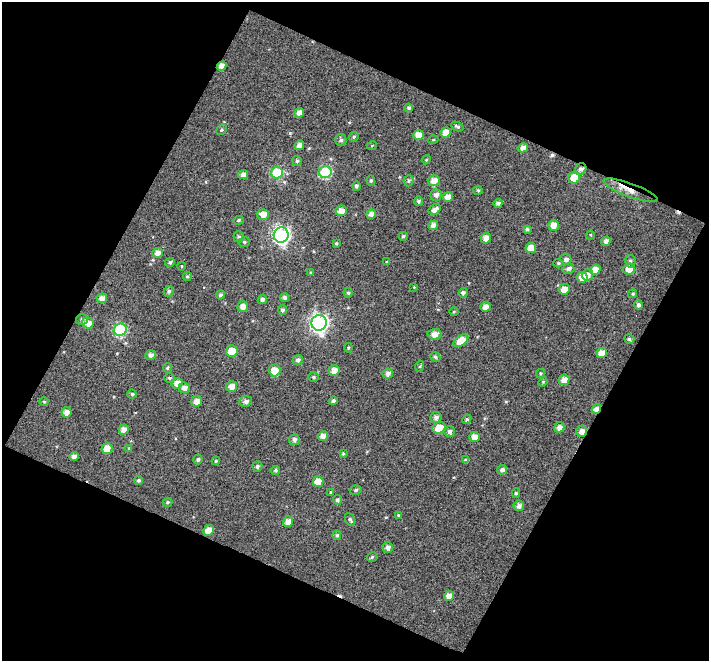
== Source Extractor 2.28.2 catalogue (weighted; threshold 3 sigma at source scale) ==
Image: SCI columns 1-707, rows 33-691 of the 707 x 718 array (HDU 1 of 3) = the unmasked area's bounding box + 8 px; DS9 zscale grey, full resolution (1 PNG px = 1 image px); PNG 711 x 663 px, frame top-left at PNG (2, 2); each listed source drawn as its Kron ellipse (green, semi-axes under 4 px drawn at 4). Shown black and unused: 46% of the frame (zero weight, under 5 of 10 exposures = <1% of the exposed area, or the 3 px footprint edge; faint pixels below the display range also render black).
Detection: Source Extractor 2.28.2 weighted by HDU 2 'WHT'. Background 0.0172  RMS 0.075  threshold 0.307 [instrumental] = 3 sigma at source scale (4.09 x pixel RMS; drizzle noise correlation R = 1.36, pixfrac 0.8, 0.0396/0.0396 arcsec/px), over >= 5 px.
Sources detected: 149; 3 cosmic-ray / hot-pixel residue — neither listed nor drawn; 1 inside a brighter listed object's ellipse — not listed separately; the other 145 listed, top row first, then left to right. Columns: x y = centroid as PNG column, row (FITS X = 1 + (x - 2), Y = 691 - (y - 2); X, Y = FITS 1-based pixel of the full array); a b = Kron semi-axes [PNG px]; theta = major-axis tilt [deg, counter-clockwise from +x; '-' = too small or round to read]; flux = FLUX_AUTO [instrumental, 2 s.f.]
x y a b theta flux
221 66 5 4 - 46
409 108 4 4 - 15
299 113 5 4 - 39
457 127 6 3 -27 12
222 130 6 4 45 9.6
446 133 5 5 - 65
418 135 5 5 - 65
354 137 5 4 - 9.1
341 140 6 5 - 18
433 140 5 3 - 5.8
299 145 5 4 - 38
372 145 5 3 - 5.6
523 148 5 4 - 38
426 160 4 3 - 6.8
297 161 5 4 - 11
581 169 6 5 - 25
325 172 6 6 - 530
277 173 6 6 - 390
243 175 5 4 - 32
574 178 6 5 - 130
371 180 5 4 - 10
409 181 5 5 - 11
434 181 6 5 - 52
356 186 4 4 - 14
478 190 5 4 - 8
631 190 28 7 -20 83
436 195 6 6 - 27
448 197 5 5 - 46
418 201 5 4 - 14
498 203 4 4 - 21
435 209 6 5 - 34
341 211 6 5 - 52
263 214 6 5 - 52
371 214 5 4 - 29
238 220 5 4 - 10
433 225 5 4 - 37
553 225 5 5 - 58
527 229 4 4 - 12
281 235 8 7 - 1900
590 235 4 4 - 7.2
403 236 4 4 - 12
239 237 6 5 - 14
486 238 5 5 - 52
606 241 5 4 - 30
244 242 6 5 - 11
336 243 3 3 - 7
531 248 5 5 - 81
157 253 5 5 - 37
566 259 5 5 - 22
630 261 6 5 - 17
170 262 5 4 - 15
387 262 4 3 - 9
558 263 5 4 - 9.4
181 266 4 3 - 5.1
568 269 6 5 - 20
629 269 6 5 - 100
595 270 5 5 - 61
311 273 4 3 - 7.8
588 275 6 5 - 39
187 276 4 4 - 9.5
582 277 5 5 - 78
414 287 3 3 - 4.7
564 289 5 5 - 63
169 291 6 5 - 16
348 293 5 4 - 11
463 293 4 4 - 19
633 294 5 4 - 10
220 295 4 4 - 15
102 298 5 5 - 43
285 298 4 4 - 24
262 299 5 4 - 19
638 305 5 4 - 17
243 307 5 5 - 42
485 307 5 5 - 42
282 310 5 4 - 15
454 312 5 3 - 6.1
82 320 6 5 - 15
88 323 6 5 - 56
319 323 8 7 - 2300
120 330 6 6 - 660
434 334 7 5 2 43
629 339 5 4 - 13
461 341 8 5 37 97
348 348 4 4 - 8.4
232 351 6 5 - 180
601 353 5 5 - 55
151 355 5 5 - 29
435 357 5 4 - 11
298 360 5 5 - 23
420 366 5 3 - 7.1
167 368 5 4 - 11
275 370 6 6 - 93
334 370 5 5 - 48
540 373 4 4 - 8.2
388 374 5 5 - 30
313 377 5 4 - 8.8
169 378 5 4 - 9.6
564 380 5 5 - 48
543 382 5 4 - 8
177 383 5 5 - 49
232 386 6 5 - 51
184 388 6 5 - 32
132 394 4 4 - 12
197 401 6 5 - 49
246 401 6 5 - 26
333 401 4 4 - 15
44 402 5 3 - 6
596 409 5 4 - 44
67 412 5 5 - 41
436 417 6 5 - 22
467 419 5 4 - 10
559 427 5 5 - 32
439 428 6 5 - 99
124 429 5 5 - 47
449 431 5 5 - 21
581 431 6 5 - 40
323 436 5 4 - 40
474 437 5 5 - 47
294 440 5 5 - 22
129 448 4 4 - 6.5
107 449 5 5 - 110
343 454 3 3 - 6.9
74 456 4 4 - 32
198 459 5 4 - 13
466 460 4 4 - 12
216 461 4 3 - 7.8
257 466 5 5 - 17
275 470 4 4 - 12
502 470 5 4 - 27
139 480 4 4 - 10
318 482 5 5 - 92
356 490 6 4 17 12
331 492 4 4 - 5.8
516 493 5 4 - 9.5
337 500 5 4 - 15
167 502 5 4 - 11
519 506 5 5 - 29
398 515 4 4 - 5.9
350 519 7 4 -63 14
288 522 5 5 - 48
209 530 5 5 - 70
337 535 4 4 - 13
388 547 5 5 - 24
372 557 5 4 - 11
449 596 5 5 - 49
Overlapping masked pixels (flux is a lower limit): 5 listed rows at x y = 221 66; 581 169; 631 190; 596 409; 581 431